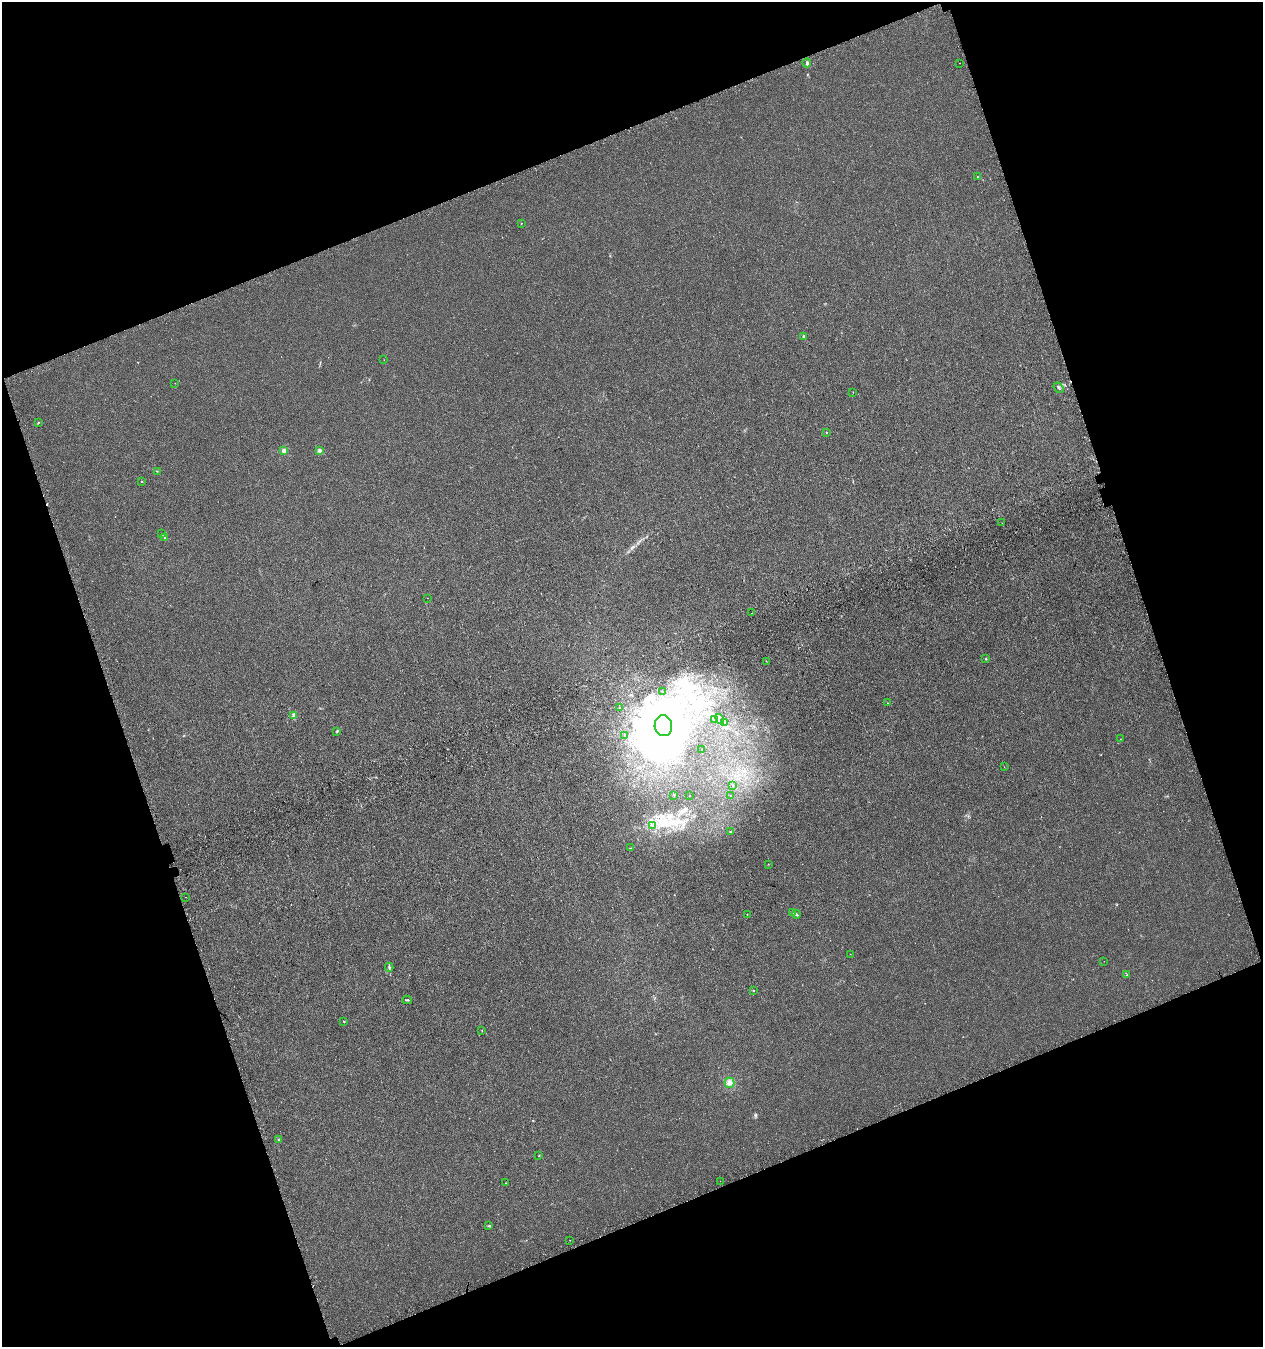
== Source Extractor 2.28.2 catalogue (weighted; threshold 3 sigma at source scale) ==
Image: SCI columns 187-5230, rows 130-5509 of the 5469 x 5636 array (HDU 1 of 3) = the unmasked area's bounding box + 8 px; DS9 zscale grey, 4 x 4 block average (1 PNG px = mean of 4 x 4 image px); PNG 1265 x 1349 px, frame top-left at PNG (2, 2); each listed source drawn as its Kron ellipse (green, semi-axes under 4 px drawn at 4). Shown black and unused: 40% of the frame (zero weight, under 3 of 4 exposures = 9% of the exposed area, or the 3 px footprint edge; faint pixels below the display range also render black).
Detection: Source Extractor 2.28.2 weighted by HDU 2 'WHT'. Background 2.45e-04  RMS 0.0027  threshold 0.012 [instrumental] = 3 sigma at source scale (4.5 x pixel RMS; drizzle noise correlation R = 1.50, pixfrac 1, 0.0396/0.0396 arcsec/px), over >= 5 px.
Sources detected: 70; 2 inside a brighter object's white glare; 4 cosmic-ray / hot-pixel residue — neither listed nor drawn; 1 coinciding with a brighter row at this scale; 1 inside a brighter listed object's ellipse — not listed separately; the other 62 listed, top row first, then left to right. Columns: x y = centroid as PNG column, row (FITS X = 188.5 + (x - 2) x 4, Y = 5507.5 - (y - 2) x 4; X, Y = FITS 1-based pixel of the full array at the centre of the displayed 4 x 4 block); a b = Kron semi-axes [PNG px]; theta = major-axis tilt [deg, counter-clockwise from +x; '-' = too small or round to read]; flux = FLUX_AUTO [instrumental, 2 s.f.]
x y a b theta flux
807 63 4 2 - 2.3
960 63 2 2 - 0.31
978 177 2 2 - 1.1
521 223 2 2 - 0.54
804 336 2 2 - 7.1
384 360 2 2 - 0.23
175 383 2 2 - 0.34
1059 388 6 2 -49 1.7
853 392 2 2 - 0.81
38 423 2 2 - 0.62
826 432 2 2 - 0.7
284 451 2 2 - 30
319 451 2 2 - 22
157 471 2 2 - 0.49
141 481 2 2 - 2
1002 523 2 2 - 0.35
162 533 2 2 - 0.45
165 538 2 2 - 1
427 598 2 2 - 1.3
752 613 2 2 - 3
986 658 3 2 - 0.65
766 661 2 2 - 0.46
662 691 2 2 - 0.37
887 703 2 2 - 0.63
619 708 2 2 - 0.41
294 715 2 2 - 23
720 719 5 2 - 3.8
714 720 2 2 - 1.3
725 723 3 2 - 1.3
663 726 10 8 -84 3700
337 732 2 2 - 0.69
624 736 2 2 - 1.4
1120 739 2 2 - 0.44
702 749 2 2 - 0.47
1004 767 2 2 - 0.29
732 785 2 2 - 0.86
674 795 2 2 - 2.3
731 795 2 2 - 1
689 796 2 2 - 0.67
653 826 2 2 - 0.55
731 832 2 2 - 3.3
631 848 2 2 - 0.3
768 864 2 2 - 0.42
185 897 2 2 - 1.5
793 913 2 2 - 13
747 914 2 2 - 0.49
796 914 4 2 - 1.7
850 954 2 2 - 0.33
1104 961 2 2 - 0.2
389 967 4 2 - 2
1127 975 2 2 - 0.53
753 990 2 2 - 2.3
407 1000 5 2 - 1.8
344 1021 2 2 - 0.69
482 1030 2 2 - 1.1
730 1083 5 5 - 7.1
279 1139 2 2 - 6.3
539 1156 3 2 - 0.74
720 1181 2 2 - 0.35
506 1183 2 2 - 0.84
489 1226 4 2 - 1.4
570 1240 2 2 - 0.27
Diffuse or blended objects may show on this block-average render without a row.